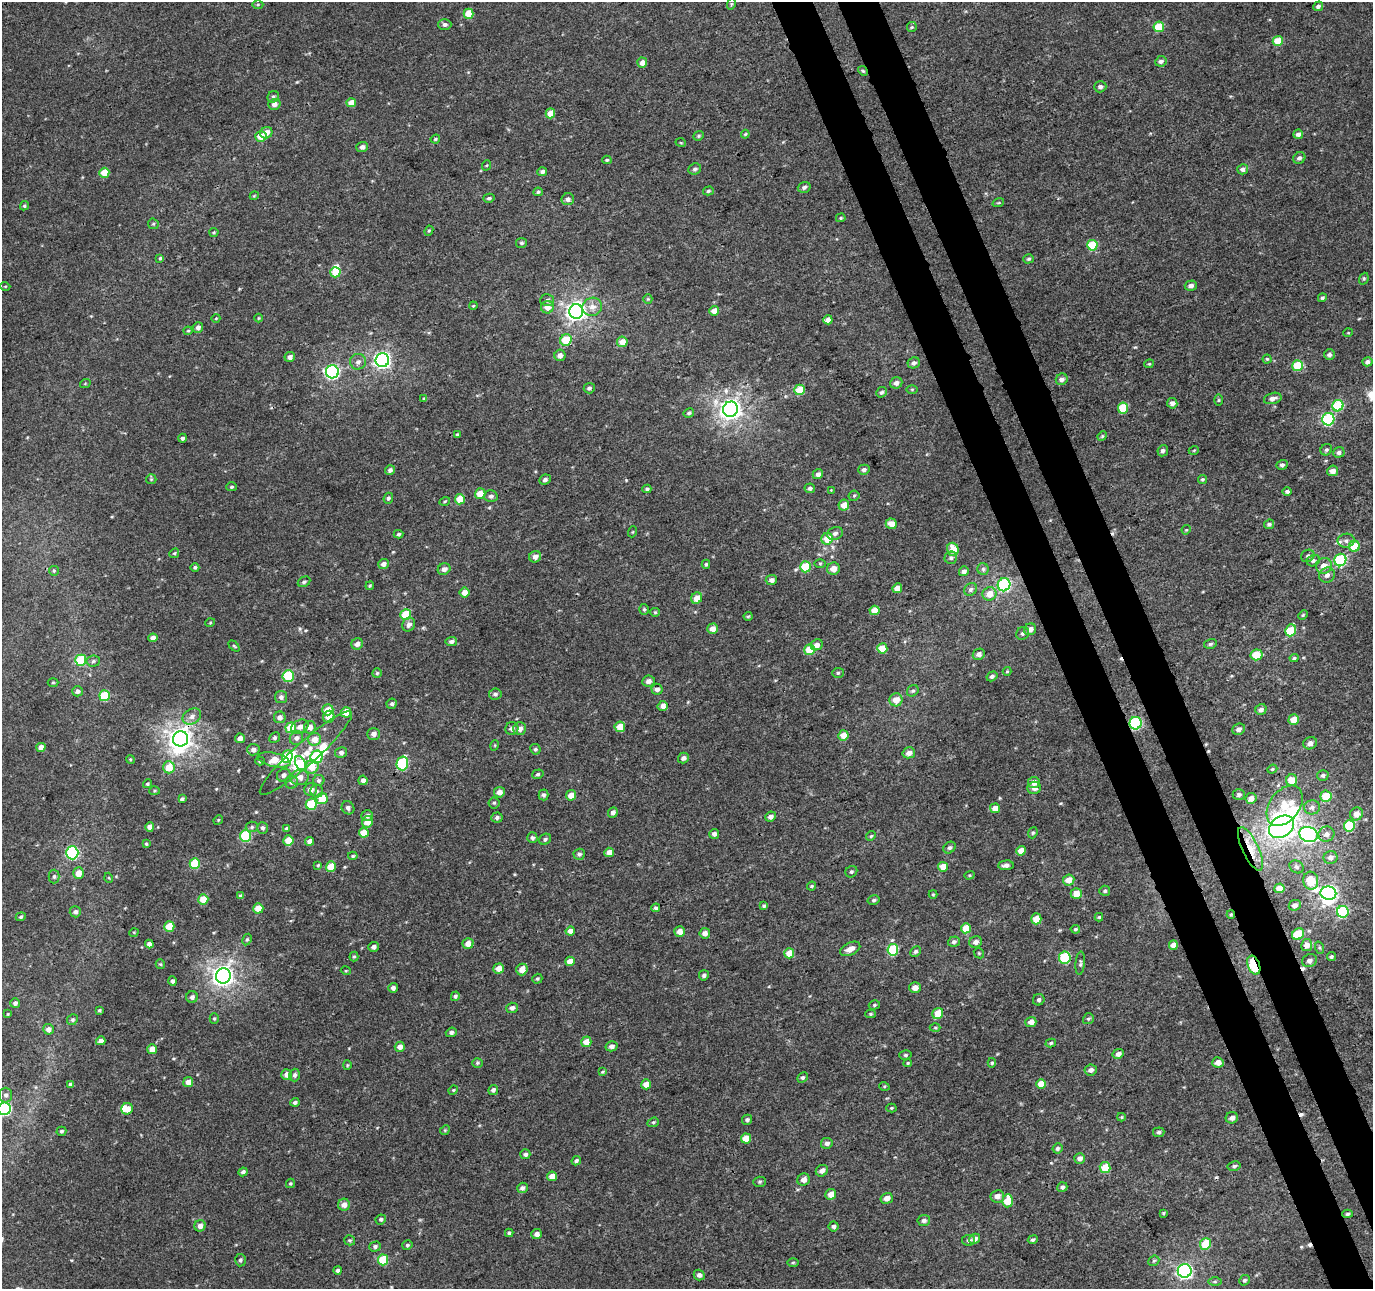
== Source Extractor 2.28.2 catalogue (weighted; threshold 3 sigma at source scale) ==
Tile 6 of 4 x 4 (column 2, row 2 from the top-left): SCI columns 1426-2796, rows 2709-3995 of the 5660 x 5457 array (HDU 1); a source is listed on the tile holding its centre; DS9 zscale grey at full resolution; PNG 1375 x 1291 px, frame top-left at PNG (2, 2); each listed source drawn as its Kron ellipse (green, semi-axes under 4 px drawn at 4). Shown black and unused: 6% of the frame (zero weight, under 3 of 4 exposures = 5% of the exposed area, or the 3 px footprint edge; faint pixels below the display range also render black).
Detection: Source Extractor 2.28.2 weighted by HDU 2 'WHT'; one run over the whole footprint, this tile lists its part. Background 0.00192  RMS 0.0036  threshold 0.0161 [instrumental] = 3 sigma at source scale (4.5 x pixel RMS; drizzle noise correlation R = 1.50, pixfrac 1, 0.0396/0.0396 arcsec/px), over >= 5 px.
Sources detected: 489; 9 inside a brighter object's white glare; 7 cosmic-ray / hot-pixel residue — neither listed nor drawn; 2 inside a brighter listed object's ellipse — not listed separately; the other 471 listed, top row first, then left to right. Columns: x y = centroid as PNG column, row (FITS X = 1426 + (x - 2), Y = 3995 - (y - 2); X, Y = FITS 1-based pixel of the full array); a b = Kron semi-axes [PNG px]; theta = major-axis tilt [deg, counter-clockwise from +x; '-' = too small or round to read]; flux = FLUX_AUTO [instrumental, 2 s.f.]
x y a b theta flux
258 4 5 3 - 0.43
731 4 6 3 72 0.35
1318 6 5 4 - 1.1
468 14 5 5 - 7.4
445 25 6 5 - 0.99
912 27 5 5 - 0.48
1159 27 5 5 - 9.4
1278 41 5 5 - 5.6
1161 61 6 5 - 1.2
642 63 5 5 - 2.5
863 71 5 4 - 0.49
1100 87 6 5 - 1.3
273 97 6 5 - 0.78
351 103 5 4 - 3.4
274 104 6 5 - 1.5
550 113 5 4 - 4.9
266 133 6 5 - 2.7
745 134 4 3 - 0.4
1298 134 5 4 - 1.2
261 136 6 5 - 4.5
699 136 5 4 - 0.52
435 139 5 3 - 0.49
681 143 5 3 - 0.32
362 147 6 5 - 1.4
1299 158 6 5 - 1.1
607 160 4 4 - 0.47
487 165 5 3 - 0.35
695 169 6 5 - 0.9
1243 169 5 5 - 1.2
542 172 5 4 - 1.1
104 173 5 5 - 7.5
804 187 6 5 - 0.9
708 191 5 4 - 0.6
538 192 4 4 - 0.65
254 196 4 3 - 0.33
489 198 5 4 - 0.72
568 199 6 6 - 1.2
998 203 6 3 18 0.41
24 206 5 4 - 0.55
841 218 5 4 - 0.45
153 224 5 5 - 0.49
429 231 5 4 - 0.45
214 232 4 4 - 0.42
522 243 5 5 - 0.66
1092 245 5 5 - 13
160 258 4 4 - 0.46
1029 259 5 4 - 0.64
335 272 5 5 - 8.6
1364 279 6 4 70 0.5
5 286 5 3 - 0.32
1191 286 6 5 - 1.4
1322 298 4 4 - 0.6
648 299 5 4 - 0.42
547 300 7 6 - 0.84
473 306 4 3 - 0.3
547 307 6 6 - 3.3
592 307 10 9 - 3
576 311 7 7 - 170
714 311 5 5 - 3.1
216 318 4 3 - 0.29
258 318 4 3 - 0.3
828 320 4 4 - 2.8
198 327 5 5 - 1.3
188 331 4 4 - 0.37
1348 333 5 3 - 0.33
566 340 6 5 - 8.6
622 342 5 5 - 4.1
560 355 5 5 - 1.9
1329 355 5 5 - 1.1
290 357 5 4 - 1.5
1267 359 4 4 - 0.51
382 360 7 6 - 120
358 362 8 7 - 1.5
1367 362 5 4 - 1.3
914 363 6 5 - 1.2
1149 364 4 4 - 0.39
1298 366 5 5 - 13
332 372 6 6 - 76
1062 379 6 5 - 1.6
896 383 6 5 - 1.6
85 384 5 3 - 0.32
589 388 5 5 - 0.8
912 389 6 4 0 0.44
800 390 5 5 - 8.3
881 392 6 5 - 0.79
1273 398 9 5 15 1.6
424 399 4 4 - 0.49
1219 400 5 3 - 0.37
1172 403 5 5 - 1.4
1338 406 6 5 - 19
1123 408 5 5 - 11
731 409 7 7 - 220
689 413 5 4 - 0.68
1328 419 6 6 - 34
457 435 4 3 - 0.52
1102 436 5 4 - 0.42
182 438 4 4 - 0.86
1194 450 5 3 - 0.32
1326 450 6 5 - 0.68
1163 451 5 5 - 1.1
1339 452 6 5 - 1.1
1282 465 5 5 - 0.88
390 470 5 5 - 1.2
864 470 6 5 - 1
1333 471 5 5 - 2.3
818 474 5 5 - 1.4
151 479 5 5 - 0.48
1202 479 4 4 - 0.5
545 480 6 4 25 0.98
231 487 5 4 - 0.48
810 488 5 5 - 0.85
647 489 4 3 - 0.63
831 490 2 2 - 0.22
1287 491 5 4 - 0.67
480 494 5 5 - 5.2
491 496 6 6 - 1
854 496 5 5 - 0.49
388 498 5 4 - 0.78
460 499 5 5 - 8.1
445 501 5 3 - 0.4
844 505 5 5 - 3.6
891 524 6 5 - 3.3
1269 524 5 4 - 0.77
1186 530 5 4 - 0.35
632 532 5 3 - 0.35
835 533 8 6 22 1.2
398 534 5 3 - 0.62
827 539 6 5 - 7.4
1346 541 8 7 - 1.3
1354 546 5 5 - 7
953 549 7 5 -73 5.5
174 553 5 4 - 0.49
1308 556 7 6 - 0.89
535 557 6 5 - 1.9
951 558 6 6 - 0.87
1340 560 6 6 - 32
1313 561 7 5 26 0.83
820 563 6 4 0 0.46
383 564 5 5 - 1.8
706 564 4 4 - 0.59
1324 566 8 7 - 3.3
195 567 4 4 - 0.64
805 567 5 5 - 13
444 569 6 5 - 1.6
833 569 6 6 - 3
983 569 6 6 - 0.73
54 571 5 5 - 0.45
964 571 5 4 - 1.2
1327 575 8 7 - 1.7
771 580 5 5 - 1.4
304 582 6 5 - 0.83
1004 585 6 6 - 41
370 586 4 3 - 0.45
897 588 5 4 - 2.6
971 589 7 5 45 0.9
464 593 5 5 - 3.1
989 594 7 6 - 3.8
697 598 6 5 - 3.7
644 609 5 4 - 0.57
875 610 5 4 - 4.5
655 612 5 4 - 0.42
406 615 6 5 - 13
1303 615 5 4 - 0.39
748 616 4 4 - 0.41
210 623 5 3 - 0.32
409 625 7 6 - 1.5
712 629 5 5 - 3.1
1030 629 6 5 - 2
1291 630 6 5 - 11
1023 633 7 6 - 0.83
153 638 4 4 - 2.1
451 642 6 4 7 1.1
357 644 6 5 - 1.7
1210 644 6 5 - 0.65
817 645 6 5 - 2.1
234 646 6 4 -45 0.48
882 648 5 5 - 7.1
810 650 5 5 - 12
979 654 6 5 - 1
1256 655 6 5 - 8.4
1294 658 4 4 - 0.53
81 660 5 5 - 15
93 661 7 5 6 0.83
1007 671 4 4 - 0.38
377 673 5 4 - 0.54
838 673 6 5 - 0.6
288 676 6 5 - 21
992 676 6 4 31 0.89
648 681 6 5 - 1.6
53 682 5 3 - 0.35
657 689 5 5 - 1.4
77 691 5 5 - 1.3
913 691 6 5 - 0.69
495 694 6 5 - 0.92
105 696 5 5 - 16
281 697 6 6 - 1.1
896 700 6 6 - 4
392 704 5 5 - 0.86
663 706 5 5 - 2
1261 709 6 5 - 1.4
328 710 6 5 - 4
346 712 5 5 - 6.7
192 716 10 7 32 1.8
280 717 6 6 - 1.7
329 717 6 5 - 4.2
1294 720 5 5 - 4.8
1136 723 6 6 - 40
300 727 9 6 27 1.8
310 727 6 6 - 2.4
620 727 5 5 - 4.7
291 728 5 5 - 12
512 728 6 6 - 1.2
520 729 6 6 - 2
1239 729 6 5 - 1.3
373 734 6 6 - 1.5
843 735 5 5 - 4.4
240 738 5 4 - 2.2
275 738 5 5 - 0.85
296 738 7 6 - 1.3
181 739 8 7 - 280
315 739 6 6 - 3.8
1310 743 7 6 - 1.8
495 745 5 3 - 0.34
41 747 5 4 - 2.2
535 749 5 5 - 0.67
253 750 6 6 - 1.6
341 752 6 5 - 1.1
306 753 61 11 42 12
909 753 6 5 - 2
287 757 6 5 - 14
317 757 6 6 - 30
683 758 6 5 - 1.1
130 759 4 3 - 0.36
274 760 17 7 -12 6.4
260 761 4 4 - 0.5
402 763 7 5 77 27
301 764 8 5 -62 9.1
169 767 6 6 - 6.4
312 767 7 6 - 4.9
1272 769 5 4 - 0.46
538 774 6 4 16 0.62
284 775 7 6 - 1.2
1323 775 5 5 - 0.86
300 777 9 7 12 2.4
319 780 5 5 - 0.78
363 780 5 4 - 1.7
1292 780 6 5 - 5.4
291 782 6 6 - 0.91
1034 782 5 5 - 3
147 784 4 4 - 0.49
1034 788 7 6 - 1.8
311 790 6 6 - 1.8
154 791 5 4 - 0.44
317 791 6 6 - 0.79
499 792 5 5 - 2.2
1239 794 6 5 - 0.95
543 795 5 5 - 0.84
571 795 5 5 - 3.7
1326 796 5 5 - 8.3
322 798 5 5 - 9
1251 798 6 5 - 2.4
182 799 4 3 - 0.74
494 803 5 5 - 0.62
311 804 6 5 - 14
1285 806 22 15 53 8.1
1312 807 8 7 - 1.4
348 808 7 6 - 1.2
995 808 5 5 - 3.5
613 812 5 5 - 1.3
1356 814 6 6 - 3
367 816 6 5 - 1.2
770 816 5 5 - 1.5
497 817 5 5 - 0.91
218 820 5 4 - 0.37
367 822 6 5 - 3.7
1349 826 6 5 - 19
150 827 5 4 - 2.9
252 827 6 5 - 0.64
1281 827 13 10 36 58
263 828 6 5 - 0.88
287 828 4 4 - 0.61
364 833 5 5 - 5.2
1033 833 6 4 67 0.54
714 834 5 5 - 1.3
1308 834 9 7 -18 96
1326 834 8 7 - 1.7
245 836 6 5 - 24
871 836 5 4 - 0.49
532 838 5 5 - 0.94
545 839 6 5 - 0.73
288 840 5 5 - 6.7
310 841 4 4 - 1.9
146 844 4 4 - 0.44
949 848 6 5 - 0.84
1250 849 24 8 -64 6.7
1021 851 5 4 - 4
609 852 5 4 - 3
72 853 6 6 - 39
579 854 5 5 - 0.94
353 856 5 4 - 0.5
1331 857 7 6 - 1.6
195 864 5 5 - 16
318 865 4 2 - 0.36
1006 865 8 5 4 1.3
331 867 5 5 - 7.9
943 867 5 5 - 4.1
1297 867 7 6 - 0.88
851 872 6 5 - 0.64
79 873 6 5 - 3.7
969 875 5 4 - 0.41
54 876 7 5 89 0.8
109 878 5 3 - 0.3
1069 880 6 5 - 4.4
1311 881 9 7 -83 7.8
812 886 5 3 - 0.48
1279 888 5 5 - 4.3
1105 891 5 5 - 0.73
1328 893 8 6 -12 140
933 894 4 4 - 0.36
1076 894 5 5 - 5
240 896 4 3 - 0.62
203 899 5 5 - 6.2
874 900 6 4 15 0.65
1295 905 6 5 - 1.6
764 906 4 3 - 0.71
258 908 5 5 - 6.4
656 908 4 3 - 0.73
75 912 5 5 - 1.1
1343 912 6 6 - 25
1231 914 4 4 - 0.45
21 917 5 4 - 0.45
1099 917 4 3 - 0.48
1036 919 5 5 - 4.9
169 926 5 5 - 7.7
966 928 5 5 - 7.3
1075 929 5 4 - 0.55
570 931 4 4 - 2
134 932 5 3 - 0.29
680 932 5 5 - 2.5
705 933 5 5 - 1.8
1298 934 6 5 - 12
247 939 6 4 62 0.56
954 942 6 5 - 0.91
975 942 6 5 - 1.5
468 943 5 5 - 2.9
149 944 4 4 - 1.1
1173 945 4 4 - 3.1
1307 945 6 5 - 2.9
374 947 5 5 - 1.2
1320 948 6 4 -71 0.57
850 949 11 6 25 2.7
893 950 6 5 - 19
915 951 6 4 44 0.76
789 953 5 5 - 6.7
979 953 5 4 - 0.48
354 956 5 4 - 0.49
1331 957 5 4 - 0.65
1065 958 6 6 - 23
570 961 5 5 - 3.4
1309 961 7 6 - 1.5
1080 963 11 4 85 0.83
160 964 5 4 - 0.44
1254 965 10 6 -70 26
499 968 5 5 - 3.5
522 970 6 5 - 3.8
346 971 5 3 - 0.31
704 975 5 5 - 0.83
223 976 8 7 - 230
537 979 5 4 - 0.5
172 981 5 4 - 0.86
393 988 5 4 - 1.2
915 988 6 5 - 2.5
455 996 4 4 - 0.6
192 997 6 6 - 1.1
1039 1000 6 5 - 0.85
15 1003 5 5 - 1
874 1005 6 4 16 0.56
512 1008 6 5 - 1.1
99 1010 4 3 - 0.45
938 1013 6 5 - 6.8
8 1014 4 3 - 0.32
870 1014 5 4 - 0.46
214 1018 5 4 - 0.52
1088 1019 6 5 - 0.6
72 1020 5 5 - 0.67
1031 1022 5 5 - 2.1
935 1028 5 3 - 0.44
48 1029 5 5 - 1.9
451 1032 5 4 - 0.81
101 1041 4 4 - 2.1
586 1042 5 5 - 4.3
1051 1043 5 4 - 0.63
612 1046 6 5 - 1.3
400 1047 5 5 - 2.4
152 1049 5 5 - 4
1118 1054 6 5 - 1.6
905 1055 6 5 - 0.64
1218 1062 6 5 - 2.5
477 1063 5 5 - 0.6
908 1063 4 3 - 0.47
992 1063 5 4 - 0.53
347 1065 4 4 - 0.36
1091 1070 6 5 - 1.6
602 1072 4 3 - 0.37
286 1075 5 5 - 1.9
295 1075 6 5 - 1.1
802 1078 5 4 - 0.72
188 1082 5 5 - 2.8
71 1084 4 4 - 1.3
646 1084 5 5 - 3.6
1041 1084 5 5 - 5.1
884 1086 5 3 - 0.35
453 1090 5 4 - 0.4
493 1090 5 4 - 1.1
6 1095 7 6 - 1.2
295 1102 5 4 - 0.78
891 1108 5 4 - 0.4
5 1109 6 6 - 43
127 1109 6 5 - 3.8
1121 1117 4 4 - 0.37
1232 1118 6 5 - 1.5
747 1120 5 5 - 0.76
653 1122 6 4 20 0.52
445 1130 5 4 - 0.4
61 1131 5 4 - 0.65
1159 1132 5 5 - 0.82
746 1139 5 5 - 5.4
827 1143 6 5 - 1.2
1057 1148 5 5 - 0.82
525 1154 5 5 - 0.97
1080 1158 5 5 - 1.7
576 1161 5 4 - 0.85
1234 1166 7 4 12 0.69
1105 1168 5 5 - 9.4
822 1171 6 5 - 1.9
243 1172 5 4 - 0.95
552 1176 5 5 - 3.2
804 1180 6 6 - 2.2
760 1182 6 5 - 0.59
290 1183 5 4 - 0.47
1062 1187 5 4 - 0.91
522 1188 5 5 - 1
831 1194 5 5 - 3.1
997 1196 7 6 - 2.2
887 1198 6 5 - 2.2
1008 1201 6 5 - 8.4
344 1205 6 6 - 2.2
1163 1213 4 3 - 0.4
1347 1214 5 4 - 0.63
381 1219 5 4 - 0.62
924 1221 6 5 - 1.2
200 1226 5 5 - 2
834 1226 5 5 - 0.96
509 1233 4 4 - 0.58
537 1234 5 5 - 1.6
974 1239 6 5 - 1.5
350 1240 5 5 - 0.57
968 1240 6 5 - 0.71
1033 1240 5 4 - 0.66
1205 1244 6 5 - 10
407 1245 5 4 - 0.65
375 1246 6 5 - 0.79
240 1260 6 5 - 0.75
383 1260 5 5 - 15
1154 1261 6 4 42 0.53
793 1263 6 4 1 0.45
338 1270 4 4 - 0.91
1185 1271 7 7 - 93
699 1275 5 5 - 1.1
1244 1280 5 5 - 0.76
1215 1282 7 4 0 0.67
Overlapping masked pixels (flux is a lower limit): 7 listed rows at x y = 1136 723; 181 739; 306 753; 1308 834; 1250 849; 1231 914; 1254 965
Isophote crosses this tile's border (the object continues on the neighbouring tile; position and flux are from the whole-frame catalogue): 1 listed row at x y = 5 1109